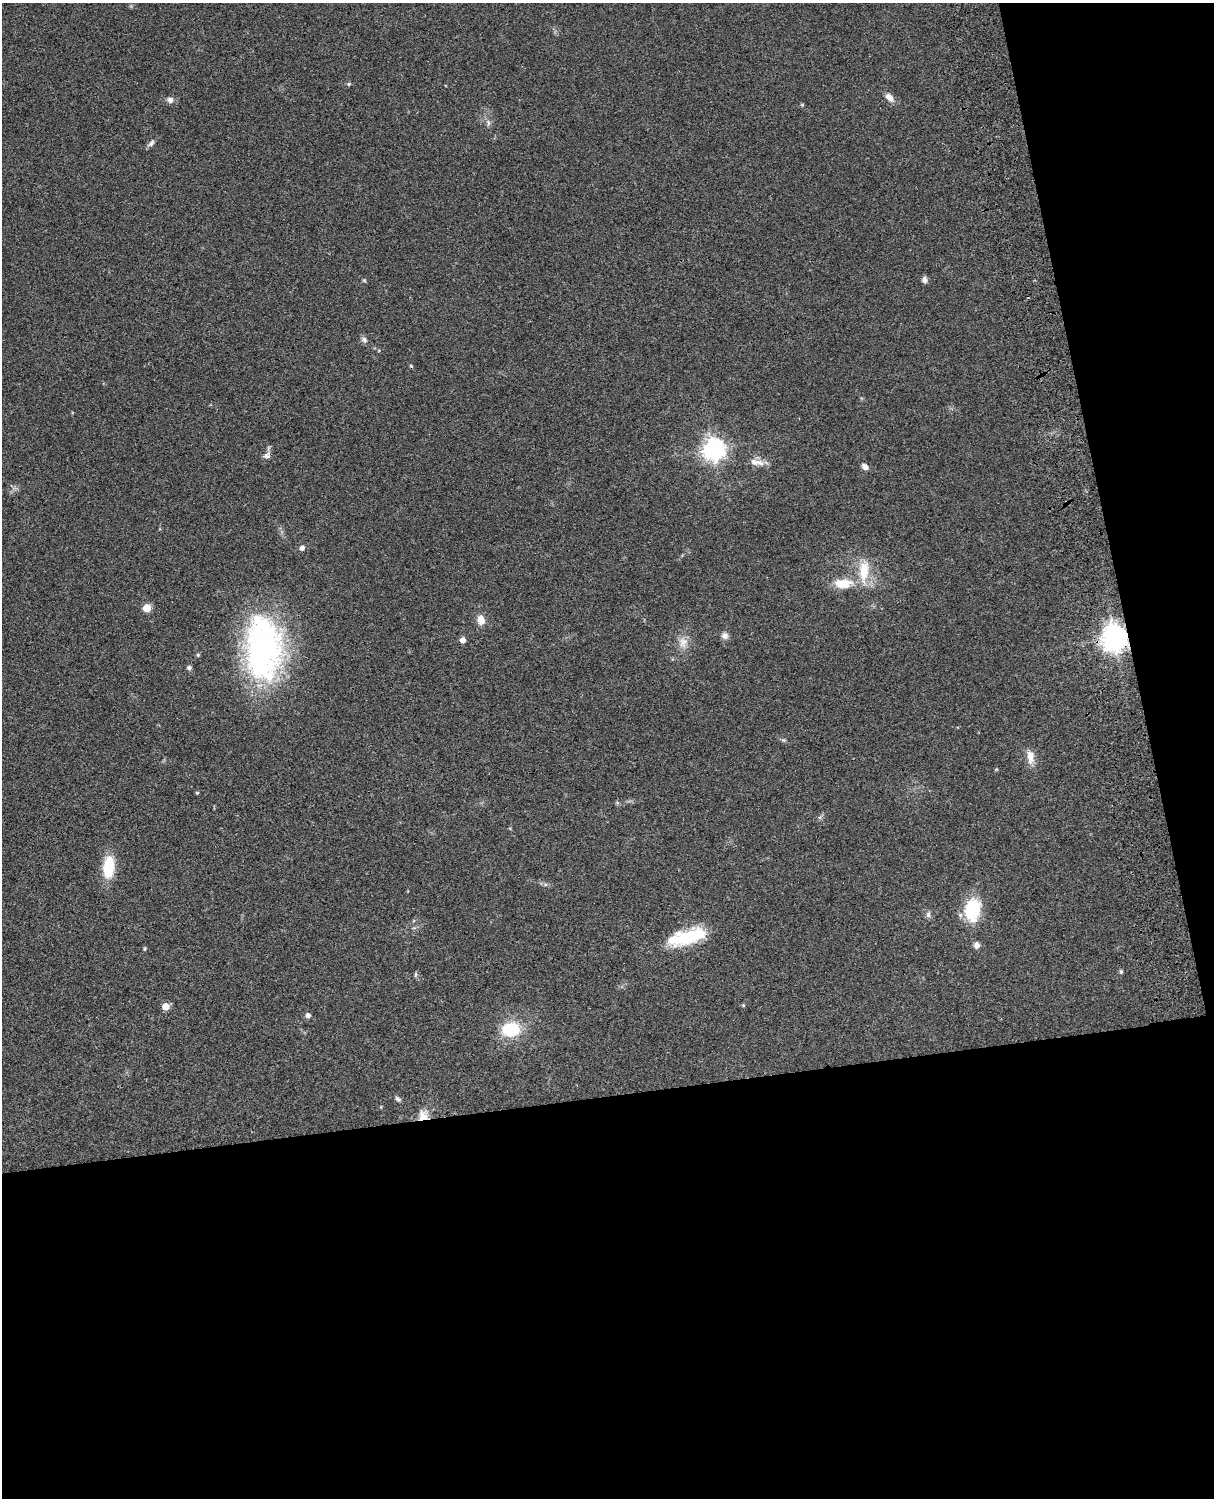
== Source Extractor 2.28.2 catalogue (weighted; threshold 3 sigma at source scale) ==
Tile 12 of 4 x 3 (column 4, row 3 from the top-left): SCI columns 3757-4968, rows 277-1772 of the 5087 x 4926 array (HDU 1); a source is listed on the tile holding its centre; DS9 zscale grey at full resolution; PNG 1216 x 1500 px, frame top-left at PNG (2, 3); no overlay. Shown black and unused: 33% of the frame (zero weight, under 3 of 4 exposures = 6% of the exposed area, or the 3 px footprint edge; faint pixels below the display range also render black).
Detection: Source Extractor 2.28.2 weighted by HDU 2 'WHT'; one run over the whole footprint, this tile lists its part. Background 0.0873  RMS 0.0061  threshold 0.0274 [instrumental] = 3 sigma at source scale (4.5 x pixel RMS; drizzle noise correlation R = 1.50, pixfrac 1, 0.05/0.05 arcsec/px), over >= 5 px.
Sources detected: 42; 1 cosmic-ray / hot-pixel residue — not listed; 2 inside a brighter listed object's ellipse — not listed separately; the other 39 listed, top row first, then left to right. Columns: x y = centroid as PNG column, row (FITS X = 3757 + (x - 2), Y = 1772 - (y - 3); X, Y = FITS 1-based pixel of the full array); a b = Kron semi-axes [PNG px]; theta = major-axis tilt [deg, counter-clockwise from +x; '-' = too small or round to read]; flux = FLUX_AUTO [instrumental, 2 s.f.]
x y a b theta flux
349 84 6 5 - 0.89
889 97 12 7 -44 4.1
170 100 8 7 - 2.6
488 123 9 5 -72 1.7
151 143 12 5 46 1.8
364 280 6 4 -19 0.66
924 280 7 6 - 2.2
364 340 9 6 -32 1.8
714 449 8 7 - 430
267 455 10 8 19 2.3
759 463 15 8 -16 4.2
865 467 8 6 -40 2.7
302 548 5 5 - 2.3
864 571 36 14 87 17
843 583 28 13 2 13
147 608 5 5 - 16
481 620 13 10 -79 5
725 636 9 9 - 2.6
1115 638 8 8 - 760
463 640 5 5 - 3.8
683 642 15 12 87 6.2
263 649 71 39 -89 160
189 668 6 5 - 1.4
1030 757 19 9 -85 5.8
197 793 4 4 - 0.64
109 867 25 12 86 19
972 910 20 13 82 33
928 914 8 6 89 1.7
690 937 39 16 16 34
976 945 8 7 - 2.6
145 949 7 3 81 0.72
1121 972 6 5 - 0.95
416 974 8 4 -90 1
743 1005 5 4 - 0.61
165 1006 5 5 - 12
308 1015 6 5 - 2.3
511 1029 21 16 7 25
398 1099 8 5 -44 1.4
423 1116 14 12 71 7.2
Overlapping masked pixels (flux is a lower limit): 2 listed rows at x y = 1115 638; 423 1116